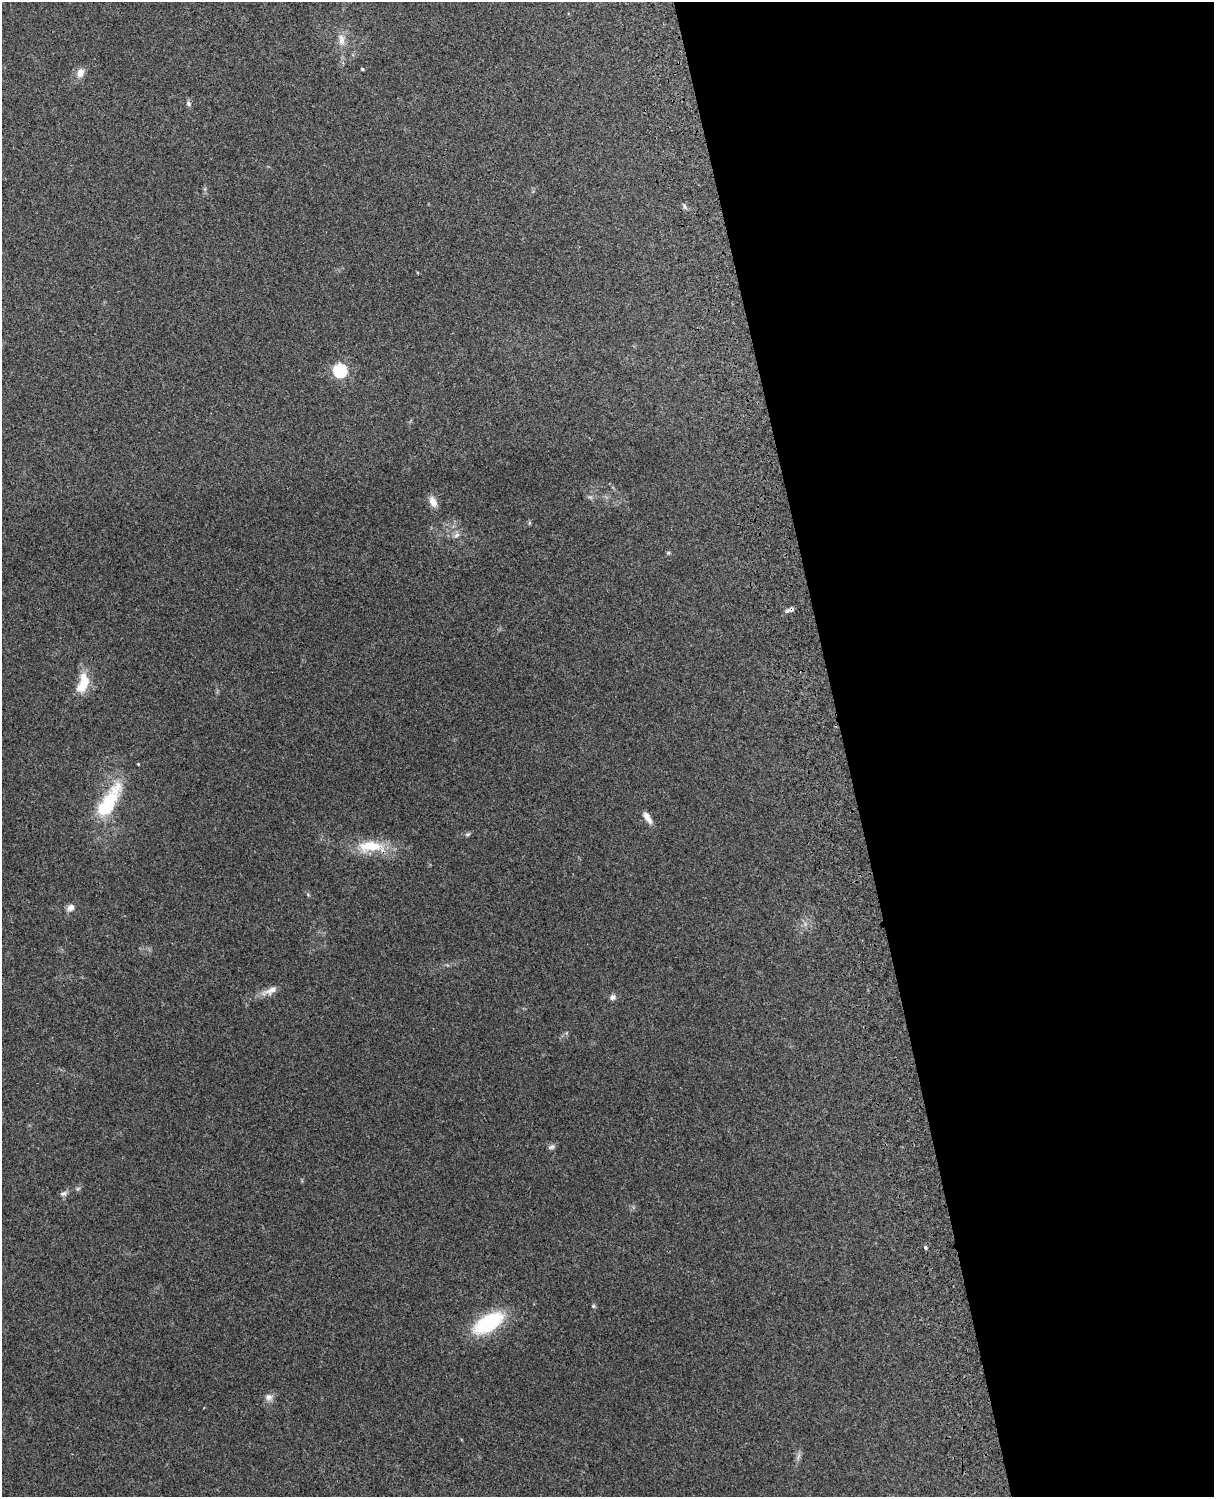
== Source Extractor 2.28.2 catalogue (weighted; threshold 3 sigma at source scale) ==
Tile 8 of 4 x 3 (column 4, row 2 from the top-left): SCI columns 3755-4966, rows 1660-3154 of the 5087 x 4925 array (HDU 1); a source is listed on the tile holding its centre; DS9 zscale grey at full resolution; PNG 1216 x 1499 px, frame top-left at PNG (2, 2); no overlay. Shown black and unused: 31% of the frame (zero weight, under 3 of 4 exposures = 6% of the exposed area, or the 3 px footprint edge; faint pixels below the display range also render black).
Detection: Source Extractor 2.28.2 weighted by HDU 2 'WHT'; one run over the whole footprint, this tile lists its part. Background 0.285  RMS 0.0093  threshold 0.0419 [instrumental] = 3 sigma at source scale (4.5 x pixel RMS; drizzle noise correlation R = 1.50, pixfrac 1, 0.05/0.05 arcsec/px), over >= 5 px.
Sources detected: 28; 1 too faint to see at this stretch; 1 inside a brighter object's white glare — not listed; the other 26 listed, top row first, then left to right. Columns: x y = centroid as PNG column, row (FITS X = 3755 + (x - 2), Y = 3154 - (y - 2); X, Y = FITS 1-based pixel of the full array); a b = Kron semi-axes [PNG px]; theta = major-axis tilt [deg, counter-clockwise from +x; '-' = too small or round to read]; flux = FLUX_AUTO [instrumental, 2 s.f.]
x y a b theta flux
342 41 12 9 -82 6.6
362 69 4 3 - 1
80 73 11 9 61 7.3
188 103 8 6 -60 2.4
685 206 8 3 -71 1.7
340 370 6 6 - 120
433 502 14 8 -64 7.5
457 535 9 6 41 3.3
668 553 5 5 - 1.2
791 609 8 7 - 2.9
85 681 23 10 -68 18
108 802 46 15 58 59
647 817 16 6 -58 6.5
468 834 8 4 26 1.6
371 846 41 15 -2 31
308 895 6 3 -20 1
70 908 11 8 34 4.7
271 990 21 9 26 8
613 997 8 7 - 3
551 1147 9 6 23 2.4
78 1188 6 4 20 1.4
63 1194 10 7 12 2.8
925 1247 4 4 - 1.4
593 1306 5 4 - 1.2
488 1323 28 14 31 81
268 1397 11 9 0 4.6
Overlapping masked pixels (flux is a lower limit): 1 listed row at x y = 791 609